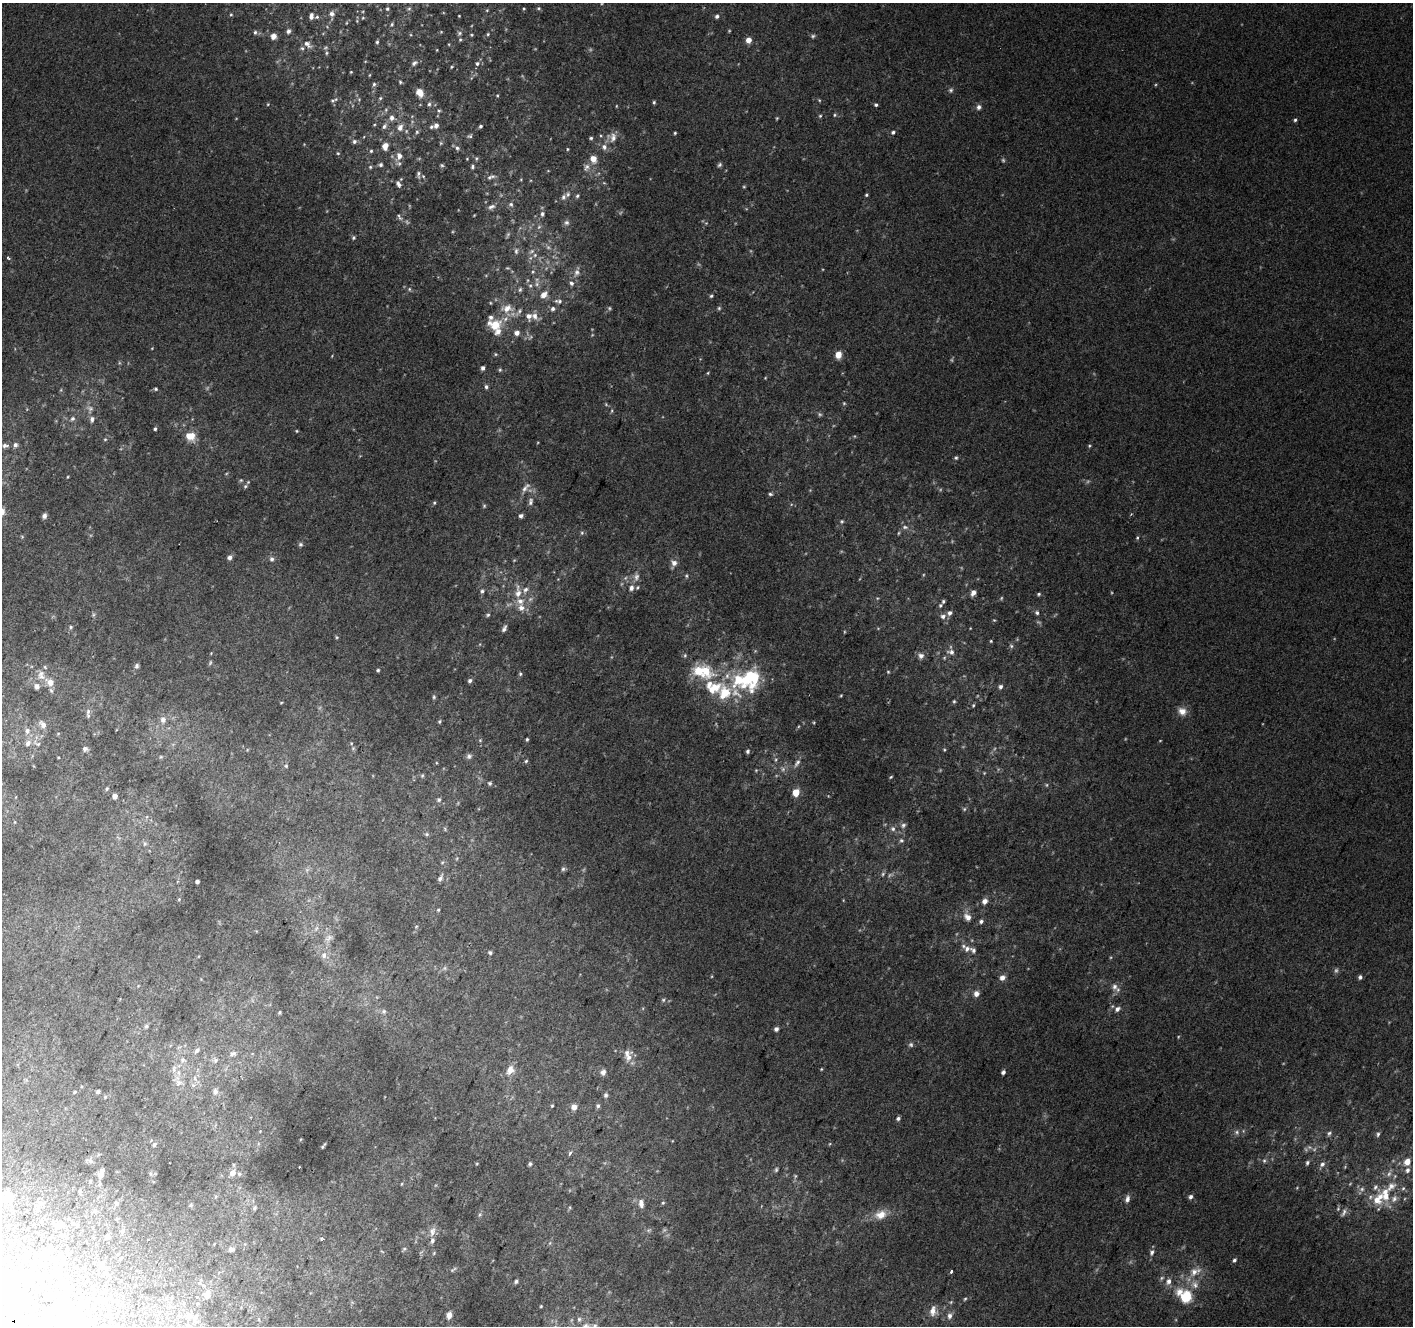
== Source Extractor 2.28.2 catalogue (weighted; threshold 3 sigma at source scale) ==
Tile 7 of 4 x 4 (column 3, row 2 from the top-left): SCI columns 2853-4263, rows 2958-4281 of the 5694 x 5850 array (HDU 1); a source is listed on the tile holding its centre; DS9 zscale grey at full resolution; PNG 1415 x 1328 px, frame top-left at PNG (2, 3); no overlay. Shown black and unused: <1% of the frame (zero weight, under 2 of 3 exposures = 2% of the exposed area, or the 3 px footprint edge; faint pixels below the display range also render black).
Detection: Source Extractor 2.28.2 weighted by HDU 2 'WHT'; one run over the whole footprint, this tile lists its part. Background 0.0702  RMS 0.013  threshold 0.0594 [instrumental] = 3 sigma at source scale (4.5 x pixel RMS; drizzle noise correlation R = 1.50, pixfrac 1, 0.0396/0.0396 arcsec/px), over >= 5 px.
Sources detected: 427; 35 too faint to see at this stretch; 8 inside a brighter object's white glare — not listed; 39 inside a brighter listed object's ellipse — not listed separately; the other 345 listed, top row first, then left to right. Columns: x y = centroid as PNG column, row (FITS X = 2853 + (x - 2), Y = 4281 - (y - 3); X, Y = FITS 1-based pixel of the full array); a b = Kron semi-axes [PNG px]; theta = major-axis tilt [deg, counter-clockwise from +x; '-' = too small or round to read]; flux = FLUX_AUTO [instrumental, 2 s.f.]
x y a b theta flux
409 8 5 5 - 2.2
539 8 6 5 - 1.9
387 9 5 4 - 2.1
524 9 4 4 - 1.4
487 10 5 4 - 1.4
332 14 7 6 - 5.2
231 15 5 4 - 1.7
311 16 7 4 81 6.3
459 16 2 2 - 1
717 16 5 5 - 3.4
317 17 6 5 - 2.2
363 18 5 4 - 1.2
392 24 6 4 75 1.9
288 31 6 5 - 3.8
255 32 6 5 - 2.5
459 33 7 6 - 2.9
488 34 4 4 - 1.7
471 35 4 3 - 1.3
273 36 6 6 - 7.5
813 36 6 5 - 2.4
460 39 5 5 - 1.7
749 40 5 5 - 12
377 42 4 4 - 2.3
307 44 12 6 -42 6.7
302 48 6 5 - 2.4
437 50 4 3 - 0.89
326 53 6 4 89 2.1
414 63 9 5 38 4
477 63 6 6 - 3.4
452 67 5 3 - 1.3
351 72 3 3 - 1
369 75 5 3 - 1
400 82 5 4 - 1.8
374 84 6 5 - 2.6
951 90 6 6 - 2.9
420 93 8 6 -57 16
497 96 4 3 - 1.1
380 98 5 4 - 1.8
819 100 5 4 - 1.4
332 101 6 5 - 2.7
654 102 5 4 - 1.8
268 104 4 4 - 1.2
429 104 6 5 - 2.8
876 105 4 4 - 2.3
616 106 5 3 - 1
979 107 7 6 - 4.5
439 111 5 5 - 2
835 115 5 4 - 1.6
820 116 5 4 - 1.7
392 118 8 7 - 5.4
777 118 4 4 - 1.4
1295 120 5 4 - 2.1
436 125 6 5 - 5.3
384 126 9 6 52 4.4
480 126 4 3 - 2.4
400 127 10 8 73 8.1
417 132 5 5 - 2.1
893 132 5 5 - 2.7
675 133 4 3 - 1.7
470 136 8 5 10 2.5
613 137 14 10 83 11
591 138 4 4 - 2.2
354 141 6 5 - 3.4
441 143 5 5 - 1.5
385 146 9 7 73 10
604 147 9 8 - 6.5
457 148 7 5 -55 3.2
567 149 4 3 - 1.3
371 151 5 4 - 1.9
338 153 5 4 - 1.7
399 156 11 9 68 10
467 159 3 3 - 1.1
593 159 6 5 - 16
380 165 6 5 - 2.9
442 165 6 4 -22 2
719 165 6 5 - 2.5
370 167 5 5 - 1.9
472 167 6 5 - 2.4
586 167 12 8 66 6.9
418 174 10 5 -88 3.5
493 176 8 6 -16 4.5
604 183 5 3 - 1.3
398 184 10 6 -58 4.6
744 187 4 4 - 1.3
866 195 4 3 - 1.6
577 196 5 5 - 2.4
563 197 8 6 74 4.2
511 204 7 6 - 3.4
491 207 10 6 22 4.7
542 214 7 6 - 3.3
399 217 11 4 -57 3
566 223 7 7 - 4.1
353 238 5 4 - 2.3
516 251 9 6 -85 4
531 251 9 5 37 4.4
9 258 5 3 - 2.1
533 272 6 5 - 2.4
577 273 12 8 72 7.5
571 283 8 6 -60 4.2
537 284 13 7 87 8.1
409 289 5 5 - 2
520 290 7 6 - 3.2
544 295 8 6 42 11
711 296 5 4 - 2
558 301 12 7 -7 5.7
719 308 5 5 - 2
507 309 17 15 19 23
553 309 7 6 - 4.3
535 316 12 8 -62 9
495 325 17 12 -2 27
517 333 6 6 - 7.3
496 354 5 5 - 1.8
838 355 7 6 - 13
483 368 5 4 - 4
500 370 6 4 69 1.8
708 373 4 4 - 1.2
765 378 5 3 - 1
486 387 5 5 - 3.3
156 389 5 4 - 2
606 404 5 5 - 1.6
90 408 8 7 - 5.2
612 410 5 3 - 1.5
72 418 7 5 43 3.6
92 419 8 6 83 4.6
155 429 4 3 - 2.5
297 431 4 4 - 1.3
190 436 13 10 -24 18
105 439 5 4 - 1.5
5 445 10 6 1 5.3
15 445 6 5 - 3.9
1089 446 4 4 - 1.5
956 458 5 5 - 2
68 477 4 3 - 1
241 480 5 5 - 1.7
245 486 6 5 - 2.6
525 488 17 6 50 6.8
770 494 5 4 - 2.2
530 502 10 6 79 4.8
434 503 5 4 - 1.6
484 506 5 4 - 1.7
2 511 11 8 81 8
44 516 5 4 - 3.8
521 516 4 4 - 4.4
842 521 6 5 - 2
582 533 6 5 - 2.2
1137 538 6 4 89 1.9
300 544 6 6 - 2.6
230 557 5 5 - 6.4
272 559 6 6 - 4
674 563 10 7 70 7.9
686 576 5 3 - 1.7
636 577 13 7 77 7.9
482 591 6 5 - 2.8
518 592 20 9 -89 16
973 593 7 5 57 6.2
1039 594 5 4 - 2
877 598 5 3 - 1.1
943 601 5 4 - 2.2
940 605 6 4 48 1.9
1037 613 6 6 - 2.8
93 615 6 4 72 1.9
488 615 6 5 - 2.3
943 616 7 7 - 5.1
994 620 5 3 - 1.2
71 627 5 4 - 1.8
504 629 9 5 63 4.3
337 637 5 4 - 1.6
991 641 4 4 - 1.3
480 644 5 3 - 1.2
1011 646 6 5 - 2.4
951 652 11 7 -15 5.7
921 656 8 7 - 5.3
210 663 7 4 64 1.8
137 666 7 5 74 3.2
45 667 5 3 - 1.4
378 670 4 4 - 2
706 671 27 17 -50 43
888 672 4 4 - 1.3
520 674 5 4 - 2.3
42 677 11 8 8 9
753 677 23 18 -58 48
470 681 5 5 - 3.8
50 682 8 7 - 14
37 686 7 6 - 6.1
1000 687 5 5 - 3.8
724 693 24 21 -78 47
841 695 3 3 - 1.3
434 697 7 5 -78 2.2
954 701 5 4 - 1.7
281 703 4 3 - 1
973 705 5 4 - 1.7
88 711 11 6 78 4.3
1182 711 12 10 -21 11
163 720 9 8 - 7.3
439 721 6 5 - 2.2
43 725 9 6 -47 7.9
27 731 8 7 - 5.7
527 739 4 3 - 1.8
480 740 5 5 - 1.7
28 743 9 7 49 5.9
37 743 13 6 -29 5.5
351 743 5 3 - 1.2
85 749 5 4 - 4.5
944 750 4 4 - 1.5
748 751 5 4 - 2.7
469 756 8 8 - 4.4
161 757 5 5 - 1.6
526 761 5 4 - 2
797 763 12 6 56 5.7
286 766 6 5 - 2
756 770 5 3 - 1.1
422 775 6 5 - 2
891 777 5 3 - 1.5
490 783 6 6 - 2.8
107 789 5 4 - 1.6
796 792 5 5 - 31
115 796 4 4 - 8.5
439 800 7 6 - 3.2
964 809 5 5 - 2.1
903 825 8 6 31 4.1
893 829 8 7 - 4.4
426 834 6 5 - 2.2
901 840 7 6 - 2.7
145 843 8 6 -90 2.9
442 862 5 4 - 1.5
563 869 6 6 - 2.6
307 870 7 6 - 3.3
883 874 6 5 - 2.3
440 878 8 5 57 4
197 881 4 3 - 4.4
179 899 4 3 - 1.2
984 901 7 6 - 7
438 910 4 4 - 1.4
967 917 11 8 -46 8.9
981 921 5 5 - 3.6
416 926 5 3 - 1.3
316 928 9 5 63 4.2
329 938 13 8 40 7.4
967 949 8 7 - 6.2
490 953 5 4 - 2.6
324 955 9 7 74 6.7
712 976 5 3 - 1.1
1360 977 5 5 - 3.3
1002 978 7 6 - 6.5
1114 987 11 8 -67 7.3
976 994 7 6 - 6.9
663 1000 6 5 - 2.2
1117 1009 7 6 - 5.8
384 1011 7 7 - 3.8
279 1012 4 4 - 1.7
146 1026 5 5 - 2.2
776 1029 4 4 - 4.8
911 1045 7 7 - 3.1
197 1050 8 6 45 4.5
233 1054 12 8 19 6.5
629 1057 12 10 45 8.8
183 1060 9 8 - 6.5
215 1060 8 7 - 4.8
174 1069 11 6 80 5.4
821 1069 4 4 - 1.2
510 1070 14 10 63 12
603 1072 7 6 - 5.2
1003 1072 4 4 - 3.2
195 1078 6 4 -72 2.6
179 1082 11 8 4 7.2
98 1091 4 3 - 2.6
75 1092 5 4 - 1.6
215 1092 8 7 - 5.4
606 1095 6 5 - 2.8
105 1097 5 4 - 1.5
552 1106 4 3 - 1.3
598 1106 5 5 - 2.9
574 1107 5 5 - 12
898 1118 5 4 - 3.5
260 1131 3 3 - 0.8
1237 1132 7 7 - 4.2
1329 1133 7 5 46 3.1
1378 1134 7 5 77 2.9
154 1144 6 5 - 3
829 1144 5 3 - 1.1
323 1146 6 2 55 1.9
570 1153 7 4 64 2.5
90 1161 8 6 -69 2.9
1264 1161 6 5 - 2.6
1407 1162 8 7 - 12
1307 1163 6 5 - 2.9
530 1164 6 4 86 2.4
1322 1164 8 7 - 5.1
299 1167 3 2 - 1.3
1407 1170 8 6 53 5.4
150 1173 7 4 -59 2.4
233 1173 6 5 - 9.9
239 1174 5 5 - 2
100 1175 7 6 - 5.9
90 1181 4 3 - 1.2
402 1184 5 3 - 1.1
1403 1188 6 5 - 2.7
1362 1189 7 6 - 4.3
1385 1194 22 13 -88 30
8 1197 10 8 44 21
1190 1197 5 5 - 4
1127 1199 9 6 78 5.7
40 1203 7 6 - 3.6
116 1203 7 6 - 2.7
641 1203 12 7 -81 7.8
663 1203 5 4 - 1.8
191 1205 6 5 - 2.2
254 1208 8 5 64 2.9
1338 1209 6 4 78 2.1
1344 1212 12 6 59 4.8
480 1214 7 4 59 2.2
880 1215 17 11 19 17
59 1225 8 5 14 5.5
77 1225 5 4 - 1.4
122 1231 7 5 65 3.2
432 1231 14 8 78 8.1
107 1236 5 4 - 5.7
322 1239 4 3 - 3.2
231 1249 9 7 -6 5.3
404 1249 6 5 - 1.8
1152 1252 8 6 75 4.6
434 1253 6 3 72 1.3
43 1256 12 6 -90 4.1
1234 1260 5 4 - 2.7
103 1265 13 5 75 3.5
453 1269 10 4 35 2.5
951 1271 3 3 - 5
1194 1272 16 11 43 17
57 1274 7 6 - 3.9
516 1281 5 4 - 2.9
1168 1281 10 8 65 7.5
8 1285 19 15 3 51
207 1295 11 7 83 8.2
1186 1296 16 15 - 36
965 1299 5 4 - 1.5
105 1300 6 5 - 2.2
951 1302 6 4 45 1.6
541 1306 4 3 - 1.3
933 1311 13 8 85 9
66 1314 19 11 -83 44
449 1315 7 5 81 6.9
189 1316 8 7 - 7
949 1316 7 6 - 5.3
579 1319 7 6 - 3.5
45 1320 13 8 -4 13
Isophote crosses this tile's border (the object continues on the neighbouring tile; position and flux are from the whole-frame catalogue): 3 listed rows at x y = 2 511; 8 1197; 8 1285